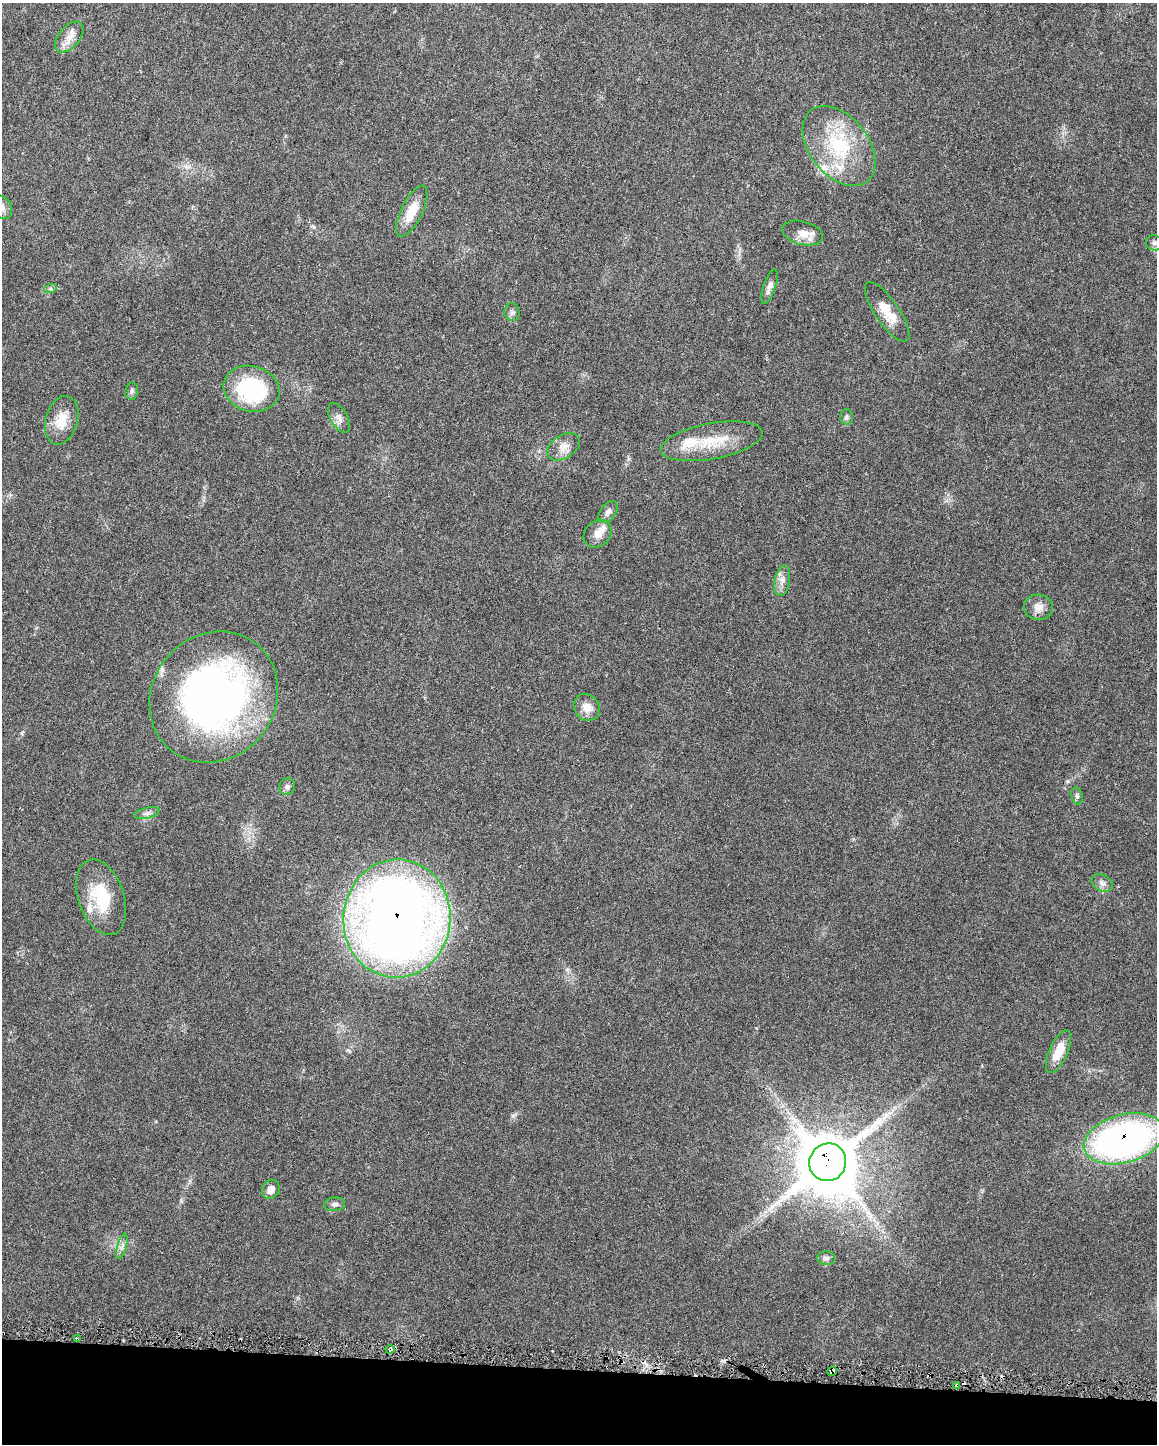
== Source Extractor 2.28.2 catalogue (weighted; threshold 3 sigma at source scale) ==
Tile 11 of 4 x 3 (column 3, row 3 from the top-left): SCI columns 2311-3465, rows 237-1678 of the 4627 x 4854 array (HDU 1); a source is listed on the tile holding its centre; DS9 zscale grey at full resolution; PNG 1159 x 1446 px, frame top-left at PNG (2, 3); each listed source drawn as its Kron ellipse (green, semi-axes under 4 px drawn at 4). Shown black and unused: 5% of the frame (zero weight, under 3 of 6 exposures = <1% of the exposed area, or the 3 px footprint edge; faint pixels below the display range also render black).
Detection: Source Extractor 2.28.2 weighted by HDU 2 'WHT'; one run over the whole footprint, this tile lists its part. Background 0.0283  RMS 0.002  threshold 0.00822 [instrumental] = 3 sigma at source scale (4.09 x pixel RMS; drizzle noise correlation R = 1.36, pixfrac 0.8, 0.0396/0.0396 arcsec/px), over >= 5 px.
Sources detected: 48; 4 cosmic-ray / hot-pixel residue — neither listed nor drawn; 4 inside a brighter listed object's ellipse — not listed separately; the other 40 listed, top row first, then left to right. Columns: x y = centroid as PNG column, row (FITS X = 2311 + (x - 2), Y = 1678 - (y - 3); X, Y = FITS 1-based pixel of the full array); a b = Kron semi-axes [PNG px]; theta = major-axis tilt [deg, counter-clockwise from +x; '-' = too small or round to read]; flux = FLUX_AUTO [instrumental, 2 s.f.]
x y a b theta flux
69 37 18 10 50 2.1
839 146 45 29 -51 14
2 207 12 9 -57 1.2
412 211 28 10 64 4.1
803 233 21 11 -14 2.3
1154 243 8 7 - 0.53
769 287 18 6 71 1
50 289 6 4 18 0.28
512 312 9 7 -75 0.58
887 312 35 12 -56 4
251 389 28 22 -16 19
132 391 8 6 81 0.51
846 417 7 6 - 0.51
339 418 16 8 -61 1.3
62 420 25 16 74 3.8
712 441 52 18 10 7.5
564 447 18 11 33 2.1
608 512 12 7 52 1
597 534 15 12 47 2.1
782 580 15 7 80 1.3
1038 607 14 12 -3 1.7
214 697 68 61 51 95
587 707 14 12 -48 2.1
287 786 8 7 - 0.59
1077 796 9 5 -79 0.48
147 813 13 5 14 0.76
1102 883 11 8 -30 0.87
101 897 39 22 -71 9.1
397 919 59 53 85 210
1059 1052 23 9 66 3.5
1124 1139 41 24 15 68
828 1162 19 18 - 1100
271 1189 10 8 59 1.7
335 1204 10 6 5 0.66
122 1246 13 4 74 0.77
826 1258 9 7 -7 0.6
77 1339 3 3 - 0.37
390 1349 4 4 - 0.27
832 1371 5 4 - 0.95
957 1385 4 3 - 0.67
Overlapping masked pixels (flux is a lower limit): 6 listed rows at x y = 397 919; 1124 1139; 828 1162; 390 1349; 832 1371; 957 1385
Isophote crosses this tile's border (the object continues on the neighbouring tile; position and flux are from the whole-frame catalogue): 1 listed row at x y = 2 207